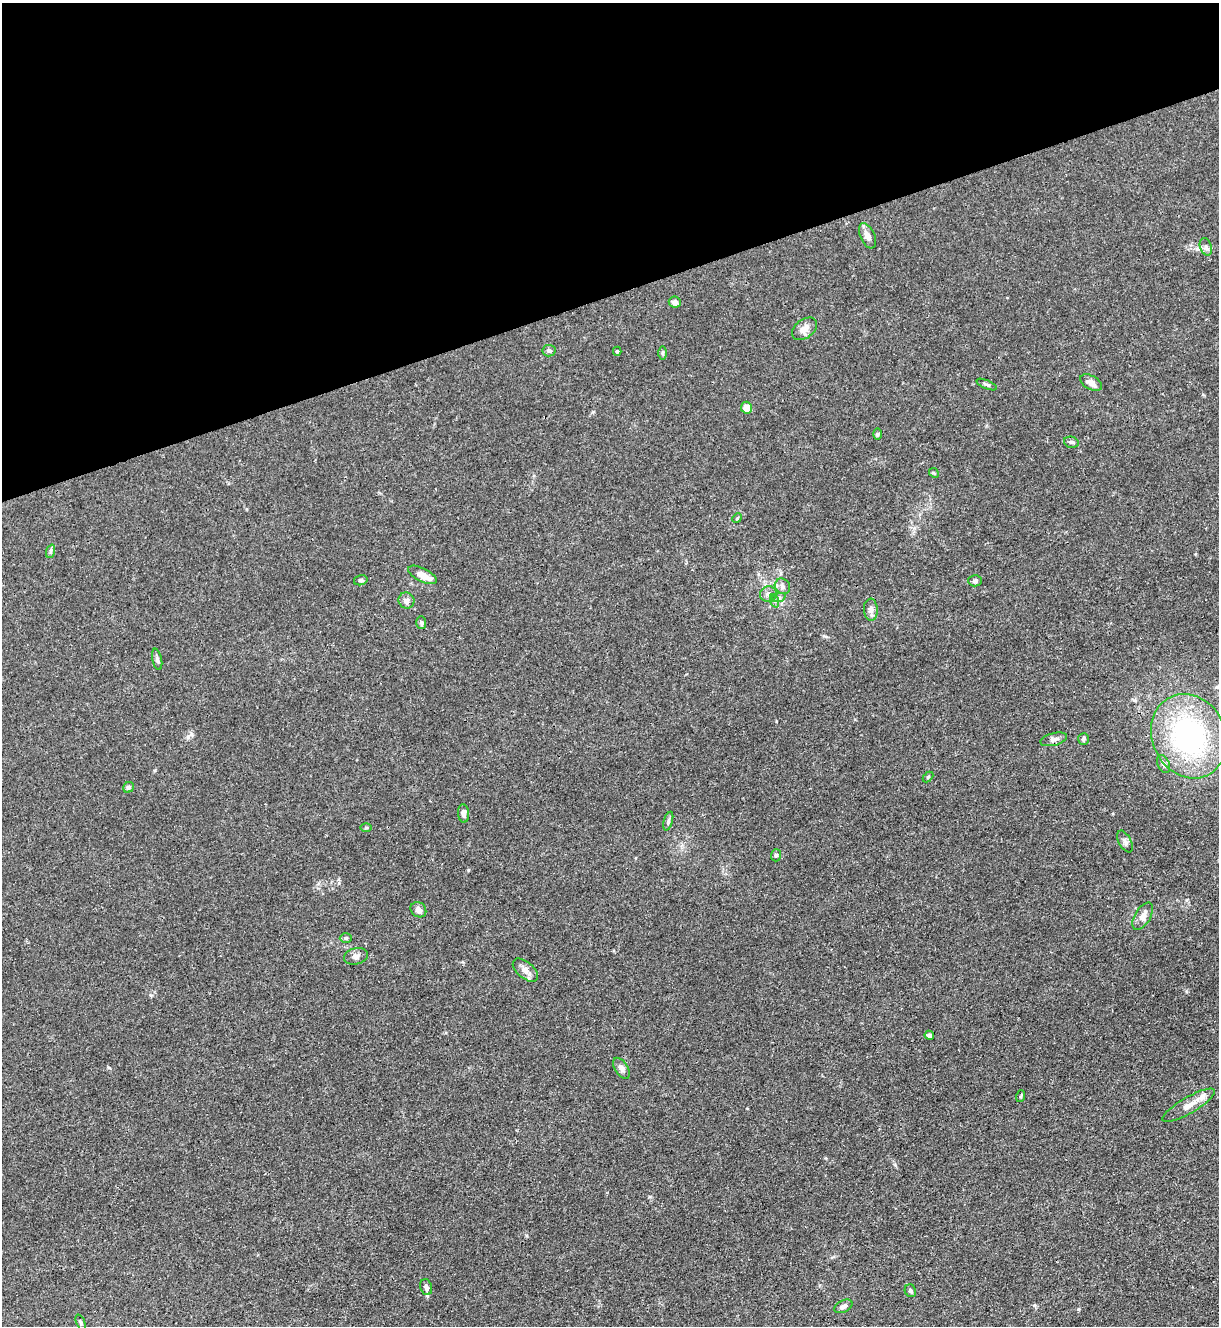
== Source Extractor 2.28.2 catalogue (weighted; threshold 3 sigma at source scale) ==
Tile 3 of 4 x 4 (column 3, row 1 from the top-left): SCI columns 2581-3797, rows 3978-5301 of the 5287 x 5305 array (HDU 1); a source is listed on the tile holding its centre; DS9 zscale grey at full resolution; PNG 1221 x 1328 px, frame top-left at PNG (2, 3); each listed source drawn as its Kron ellipse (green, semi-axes under 4 px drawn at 4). Shown black and unused: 22% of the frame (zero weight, under 3 of 4 exposures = <1% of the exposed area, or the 3 px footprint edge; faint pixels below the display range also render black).
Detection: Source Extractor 2.28.2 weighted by HDU 2 'WHT'; one run over the whole footprint, this tile lists its part. Background 0.0279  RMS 0.0026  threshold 0.0119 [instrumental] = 3 sigma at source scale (4.5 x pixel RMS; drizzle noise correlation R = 1.50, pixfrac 1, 0.05/0.05 arcsec/px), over >= 5 px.
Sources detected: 51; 1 inside a brighter listed object's ellipse — not listed separately; the other 50 listed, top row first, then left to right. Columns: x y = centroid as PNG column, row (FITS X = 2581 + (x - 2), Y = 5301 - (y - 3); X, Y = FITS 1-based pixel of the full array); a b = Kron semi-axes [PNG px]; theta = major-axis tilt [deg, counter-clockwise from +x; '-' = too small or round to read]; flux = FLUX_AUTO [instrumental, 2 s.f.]
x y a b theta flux
867 236 13 7 -65 1.8
1206 247 9 5 -72 0.74
675 302 6 5 - 1.1
804 329 14 9 37 1.9
549 351 7 6 - 0.72
617 351 4 4 - 0.37
663 353 7 4 90 0.37
1091 383 12 7 -29 1.9
987 385 11 4 -23 0.54
746 408 6 5 - 2.4
877 434 6 4 -90 0.37
1071 442 7 5 -13 0.53
934 473 5 4 - 0.33
737 518 5 4 - 0.31
51 551 7 4 71 0.43
422 575 16 6 -27 2.7
361 580 7 5 13 0.49
975 581 7 5 -2 0.58
782 586 8 7 - 0.89
768 594 8 8 - 1.3
779 597 7 4 19 0.52
406 600 8 8 - 1.1
775 601 7 4 -71 0.6
871 610 11 7 -87 1.1
421 623 6 5 - 0.42
157 659 11 5 -78 0.73
1189 736 43 36 -64 49
1054 739 14 6 15 1.1
1084 739 6 5 - 0.49
1164 764 9 6 -66 0.97
928 777 6 4 44 0.3
128 787 6 5 - 0.55
463 813 9 5 -84 1
668 821 9 4 73 0.56
366 828 6 4 1 0.33
1125 841 12 6 -62 0.89
776 855 6 5 - 0.47
418 910 8 7 - 1.2
1143 916 15 8 59 2
346 938 6 5 - 0.42
356 956 12 8 13 1.1
525 970 15 8 -41 1.9
929 1035 5 4 - 0.71
621 1068 12 6 -57 0.96
1021 1096 6 3 71 0.36
1189 1105 30 8 30 3.2
426 1287 8 6 -74 1.1
910 1291 6 5 - 0.54
843 1306 10 6 27 0.86
81 1322 8 3 -69 0.32
Overlapping masked pixels (flux is a lower limit): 1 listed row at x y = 1189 736
Unlisted compact peaks at least as high as the median listed source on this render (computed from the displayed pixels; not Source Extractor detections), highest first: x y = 1078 1309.